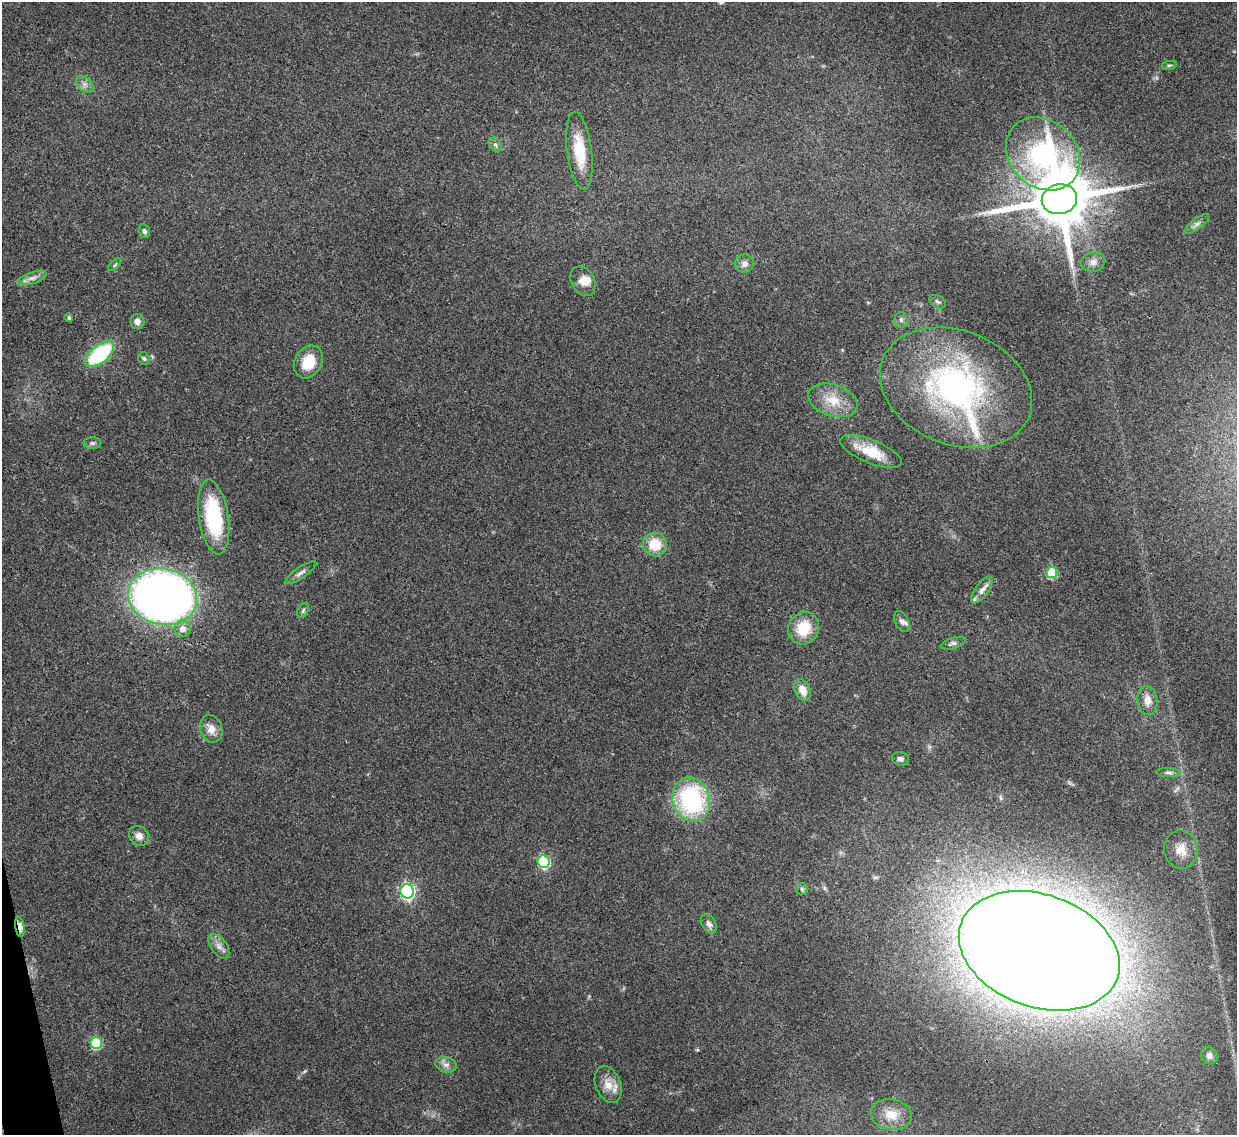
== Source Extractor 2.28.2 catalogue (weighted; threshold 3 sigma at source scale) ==
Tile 7 of 4 x 4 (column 3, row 2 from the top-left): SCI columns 2469-3703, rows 2403-3535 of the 4937 x 4921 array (HDU 1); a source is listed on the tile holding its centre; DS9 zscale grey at full resolution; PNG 1239 x 1137 px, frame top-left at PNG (2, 2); each listed source drawn as its Kron ellipse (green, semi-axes under 4 px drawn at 4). Shown black and unused: <1% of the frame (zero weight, under 3 of 4 exposures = <1% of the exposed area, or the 3 px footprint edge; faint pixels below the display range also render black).
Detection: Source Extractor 2.28.2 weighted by HDU 2 'WHT'; one run over the whole footprint, this tile lists its part. Background 0.0961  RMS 0.0062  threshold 0.028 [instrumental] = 3 sigma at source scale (4.5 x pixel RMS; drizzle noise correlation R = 1.50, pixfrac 1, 0.05/0.05 arcsec/px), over >= 5 px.
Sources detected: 61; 1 inside a brighter object's white glare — neither listed nor drawn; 5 inside a brighter listed object's ellipse — not listed separately; the other 55 listed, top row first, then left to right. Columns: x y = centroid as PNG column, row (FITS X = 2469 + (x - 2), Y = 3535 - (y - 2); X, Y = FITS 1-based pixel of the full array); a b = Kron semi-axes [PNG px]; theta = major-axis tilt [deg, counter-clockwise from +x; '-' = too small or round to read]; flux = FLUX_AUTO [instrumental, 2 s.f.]
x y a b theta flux
1169 65 7 4 8 1
85 84 10 6 -39 2.7
495 145 7 6 - 1.7
579 151 39 12 -83 23
1043 154 40 33 -43 120
1059 199 18 14 12 5300
1197 224 15 5 38 2.5
144 231 7 5 -75 1.6
1093 262 12 10 16 4.2
744 263 9 9 - 3.3
115 265 8 3 45 0.79
32 278 15 5 18 3.3
583 281 15 11 -60 5.8
938 302 9 6 -30 1.5
69 318 4 4 - 1.2
901 320 8 6 -88 1.6
137 322 7 7 - 3.3
100 354 17 8 40 63
144 358 6 5 - 1.1
308 362 17 13 60 16
956 388 78 57 -22 170
833 400 25 16 -18 15
92 443 9 6 0 1.6
871 452 33 11 -22 19
214 517 37 15 -81 54
655 544 12 11 - 16
301 573 19 5 34 2.8
1052 573 5 5 - 33
982 590 16 6 54 3.9
163 597 35 28 -11 530
303 610 8 5 63 1.3
902 622 11 7 -62 2.4
804 628 17 15 57 19
183 629 8 8 - 5
953 643 13 5 16 1.9
802 690 11 7 -65 7.7
1147 700 14 10 -83 5.6
211 729 14 11 -69 6.1
900 759 8 7 - 2.1
1169 773 12 4 -4 1.8
691 800 22 18 -74 78
139 836 11 9 -49 3.9
1181 850 19 17 -77 11
544 862 6 6 - 77
802 889 6 5 - 1.2
407 891 7 6 - 160
709 924 10 7 -57 2.8
20 927 10 4 -80 8
219 946 14 7 -55 3.9
1039 951 83 56 -19 2800
96 1043 6 5 - 51
1209 1056 9 7 -53 2.6
446 1065 11 7 -13 3.1
608 1085 19 12 -68 8
891 1115 21 15 -11 12
Overlapping masked pixels (flux is a lower limit): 2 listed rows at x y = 20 927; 1039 951